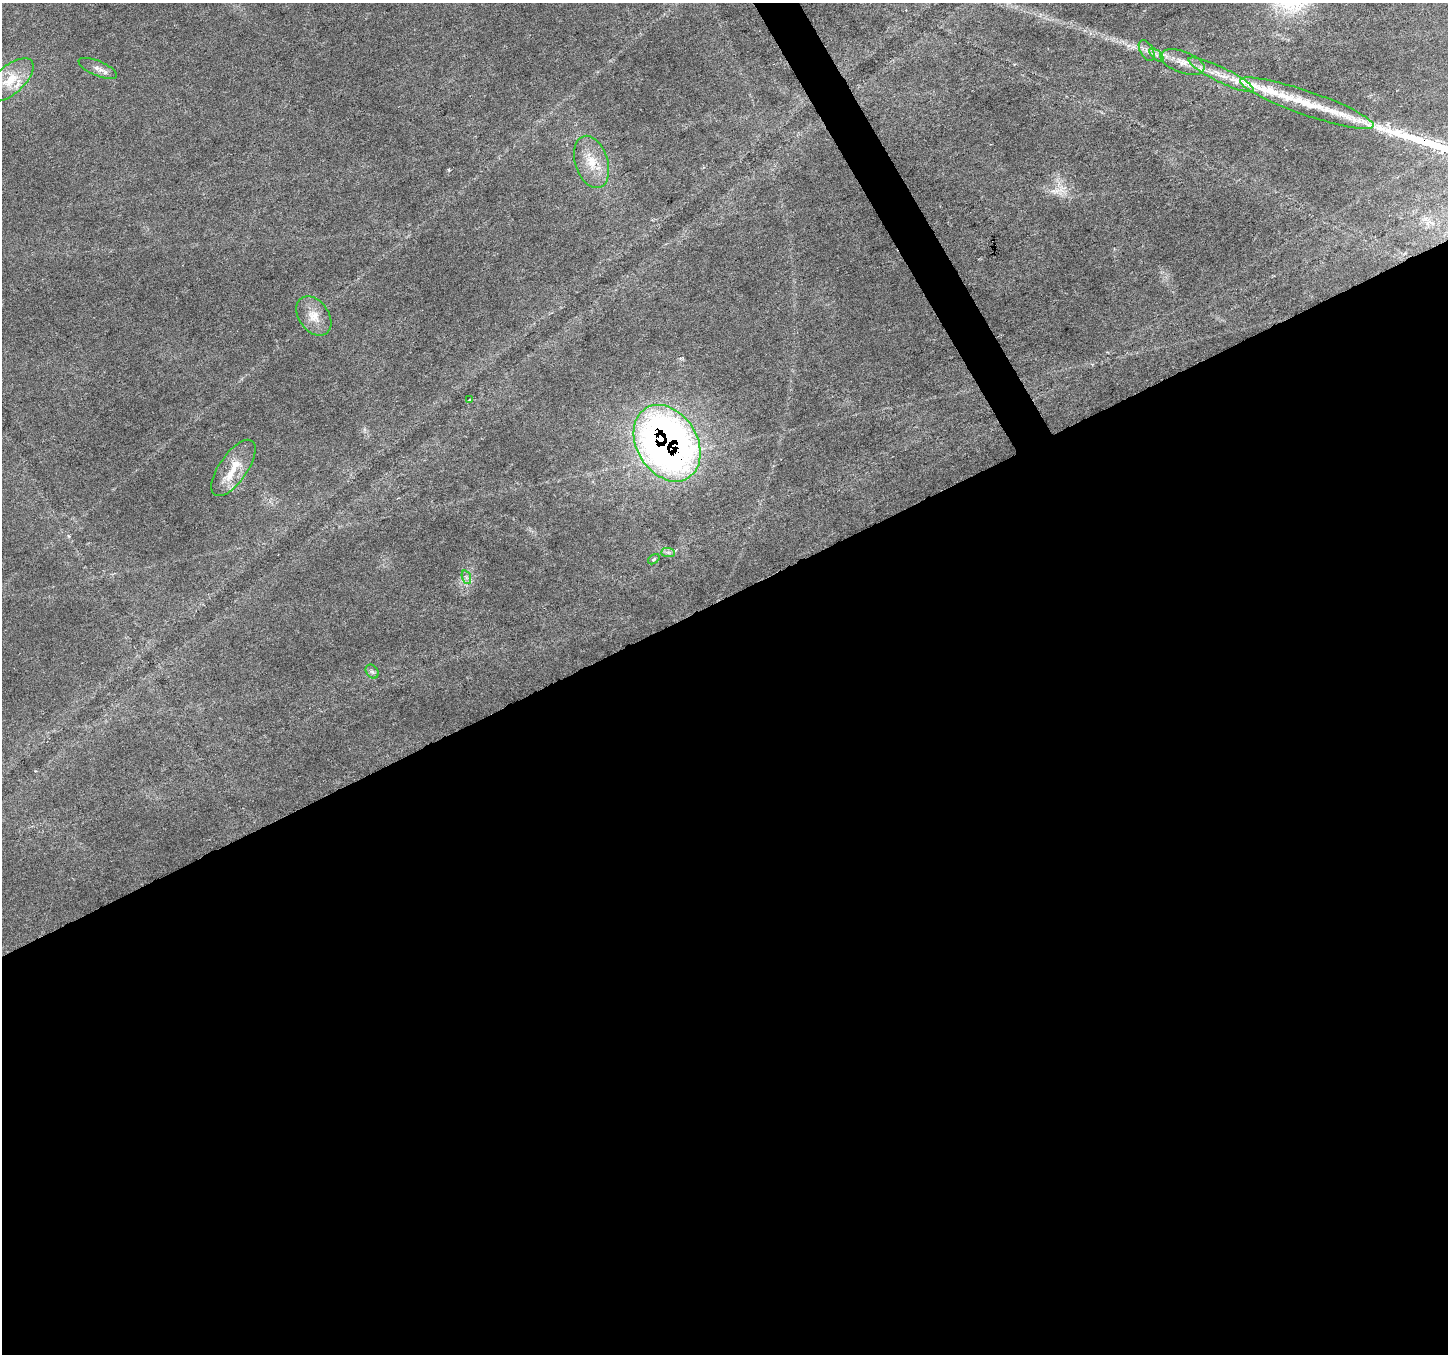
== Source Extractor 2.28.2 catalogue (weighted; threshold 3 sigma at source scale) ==
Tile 15 of 4 x 4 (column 3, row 4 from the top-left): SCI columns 2897-4342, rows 164-1515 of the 5788 x 5674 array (HDU 1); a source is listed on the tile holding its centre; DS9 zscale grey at full resolution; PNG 1450 x 1356 px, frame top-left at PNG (2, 3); each listed source drawn as its Kron ellipse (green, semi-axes under 4 px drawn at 4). Shown black and unused: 57% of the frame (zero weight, under 3 of 6 exposures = <1% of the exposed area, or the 3 px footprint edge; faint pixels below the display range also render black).
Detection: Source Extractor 2.28.2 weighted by HDU 2 'WHT'; one run over the whole footprint, this tile lists its part. Background 0.0161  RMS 0.0018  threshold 0.00756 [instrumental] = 3 sigma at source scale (4.09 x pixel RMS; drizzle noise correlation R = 1.36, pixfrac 0.8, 0.0396/0.0396 arcsec/px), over >= 5 px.
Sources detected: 21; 5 inside a brighter listed object's ellipse — not listed separately; the other 16 listed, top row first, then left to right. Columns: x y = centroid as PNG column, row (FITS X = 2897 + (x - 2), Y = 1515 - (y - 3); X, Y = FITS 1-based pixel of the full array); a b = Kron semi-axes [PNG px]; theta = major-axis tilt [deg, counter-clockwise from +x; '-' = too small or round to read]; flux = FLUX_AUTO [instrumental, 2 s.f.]
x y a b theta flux
1147 51 11 6 -60 0.8
1156 55 9 4 -44 0.52
1182 62 23 11 -20 2.5
98 68 20 7 -23 1.2
1221 75 36 7 -26 3.2
10 80 29 14 42 4.6
1307 103 70 12 -19 9.7
592 162 27 16 -72 4.4
314 316 21 15 -53 2.7
470 400 4 4 - 0.2
667 443 41 30 -59 120
233 468 33 14 55 4.2
668 553 7 4 -1 0.5
654 559 6 3 37 0.24
466 577 7 4 -71 0.45
372 672 7 6 - 0.44
Overlapping masked pixels (flux is a lower limit): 1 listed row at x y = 667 443
Unlisted compact peaks at least as high as the median listed source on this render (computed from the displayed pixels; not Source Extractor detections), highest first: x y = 449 170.